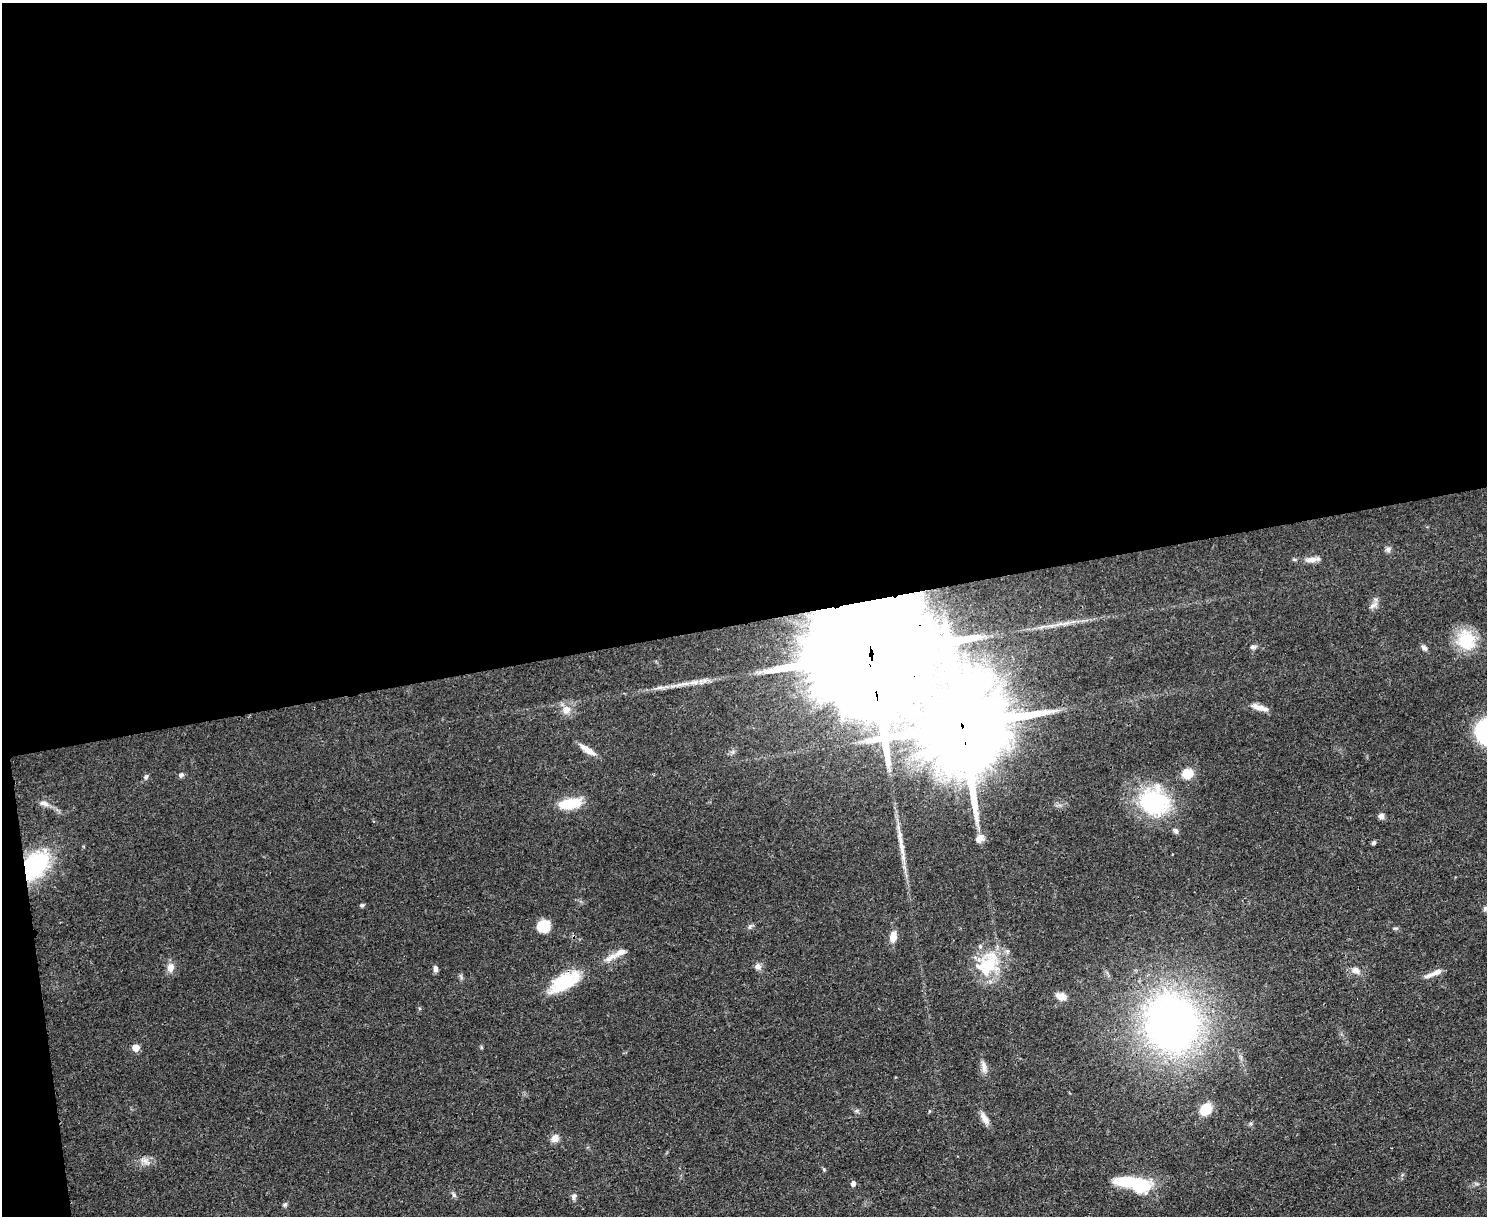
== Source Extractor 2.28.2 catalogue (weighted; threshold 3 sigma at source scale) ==
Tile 1 of 3 x 4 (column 1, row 1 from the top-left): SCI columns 139-1623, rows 3647-4860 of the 4847 x 4868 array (HDU 1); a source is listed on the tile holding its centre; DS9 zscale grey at full resolution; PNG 1489 x 1218 px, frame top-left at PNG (2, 3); no overlay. Shown black and unused: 52% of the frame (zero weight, under 3 of 4 exposures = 1% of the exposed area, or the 3 px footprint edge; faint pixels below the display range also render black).
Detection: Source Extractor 2.28.2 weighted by HDU 2 'WHT'; one run over the whole footprint, this tile lists its part. Background 0.0485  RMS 0.0049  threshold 0.022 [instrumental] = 3 sigma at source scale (4.5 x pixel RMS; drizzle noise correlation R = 1.50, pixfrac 1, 0.05/0.05 arcsec/px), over >= 5 px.
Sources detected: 59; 1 inside a brighter object's white glare — not listed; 4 inside a brighter listed object's ellipse — not listed separately; the other 54 listed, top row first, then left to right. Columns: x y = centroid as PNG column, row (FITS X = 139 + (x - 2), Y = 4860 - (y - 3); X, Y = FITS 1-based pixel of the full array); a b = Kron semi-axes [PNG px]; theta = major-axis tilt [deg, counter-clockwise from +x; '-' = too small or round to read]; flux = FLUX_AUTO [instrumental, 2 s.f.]
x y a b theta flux
1388 549 8 6 -58 1.4
1312 559 22 6 7 3.9
1373 605 12 6 30 2
1059 624 13 4 15 2.5
1466 640 28 23 -75 17
1253 647 8 5 6 1.2
1424 648 9 6 -43 1.4
871 652 57 23 -83 39000
694 682 17 6 8 4.1
660 687 10 4 13 1.6
1260 708 22 6 -17 4.3
566 710 12 10 38 4.3
962 726 29 18 -84 13000
587 750 21 6 -33 4.8
1187 774 10 9 - 9.3
181 775 7 6 - 1.1
146 777 6 6 - 1
1154 802 36 32 -22 46
44 803 13 6 -18 2.5
570 804 26 11 8 14
1381 816 7 7 - 1.8
1175 830 7 5 -34 1.4
900 837 37 6 -84 7.9
979 839 11 8 40 3.7
1374 843 5 4 - 1
34 866 27 17 50 62
362 905 6 4 16 0.9
1485 908 7 5 75 0.97
543 926 11 10 - 13
750 926 7 4 45 1
1395 928 7 4 0 0.7
893 936 12 7 83 4.9
611 957 22 7 28 4.4
988 963 34 21 -32 21
758 967 9 8 - 2.2
170 968 11 8 76 3.6
435 969 8 5 -85 1.7
1356 970 12 8 -32 2.7
1436 972 19 6 23 3.8
563 982 31 17 33 24
1061 996 12 8 -15 3.9
1172 1023 30 26 -69 420
481 1047 5 3 - 0.55
136 1048 5 5 - 7.8
984 1067 17 6 -81 2.9
1206 1109 14 11 56 9.5
984 1118 18 7 -57 3.7
555 1138 11 9 39 3.1
146 1161 13 5 -40 2.3
853 1183 6 5 - 1.8
1138 1186 29 18 -24 24
454 1195 6 5 - 1
574 1196 9 7 55 1.5
285 1204 7 4 28 0.9
Overlapping masked pixels (flux is a lower limit): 3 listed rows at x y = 871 652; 962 726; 34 866